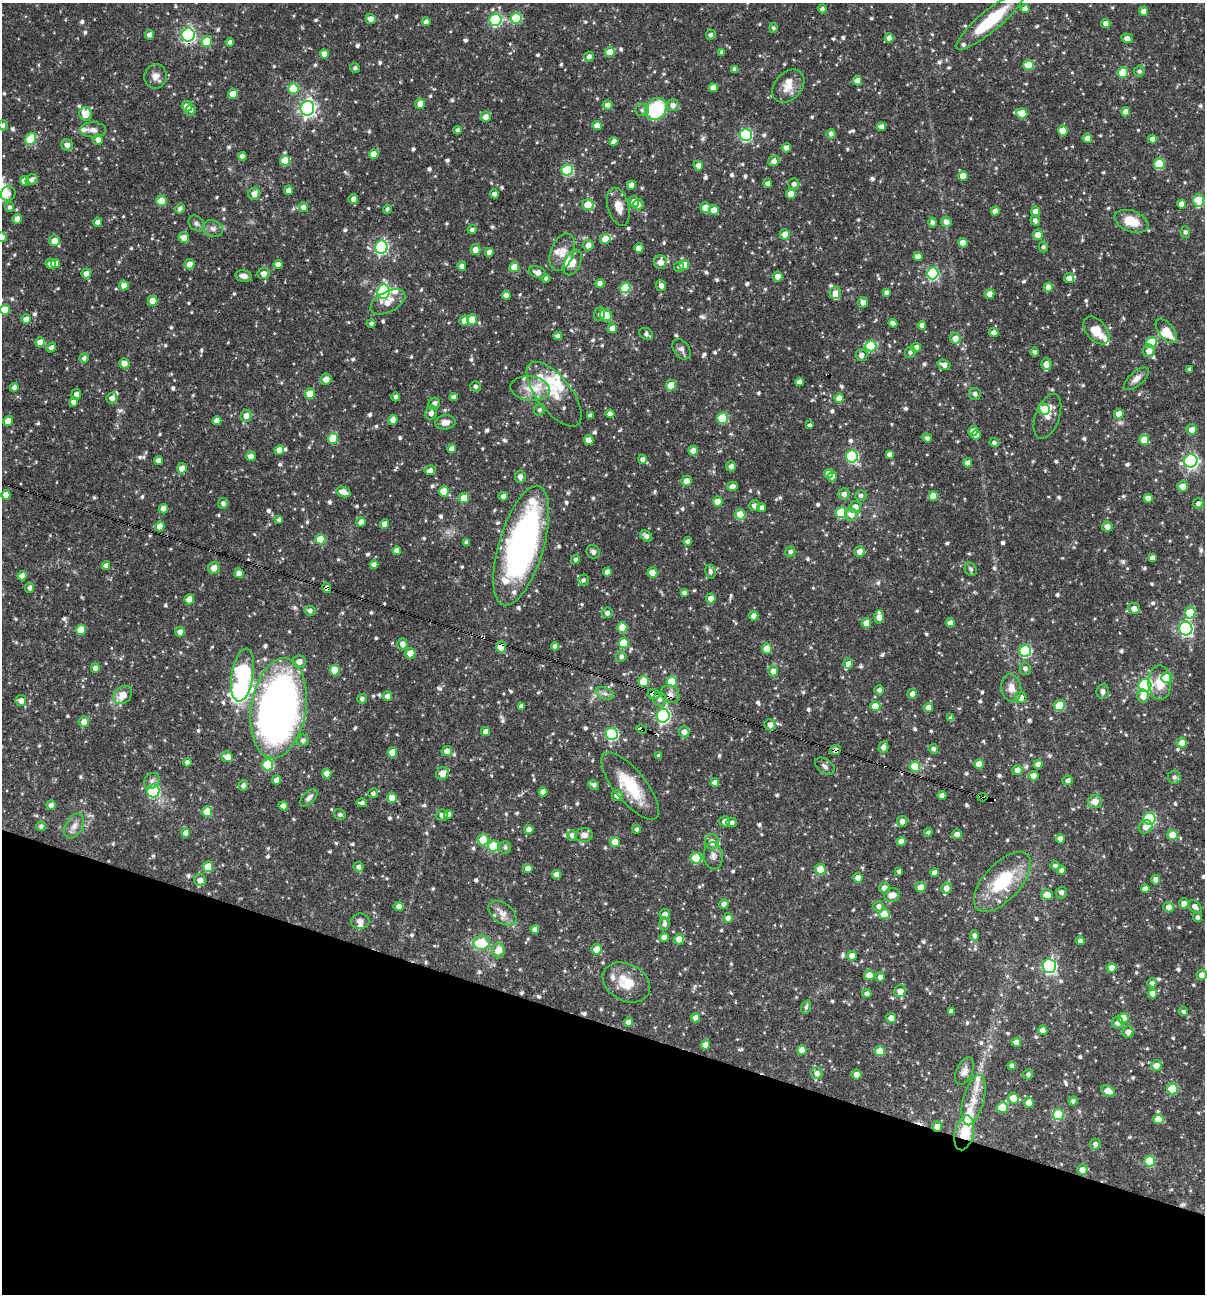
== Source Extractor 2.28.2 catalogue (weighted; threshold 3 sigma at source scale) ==
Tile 15 of 4 x 4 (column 3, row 4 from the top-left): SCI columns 2657-3859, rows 1-1292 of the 5187 x 5168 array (HDU 1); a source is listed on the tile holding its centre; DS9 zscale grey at full resolution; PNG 1207 x 1296 px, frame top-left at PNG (2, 3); each listed source drawn as its Kron ellipse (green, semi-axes under 4 px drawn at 4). Shown black and unused: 21% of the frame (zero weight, under 3 of 4 exposures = <1% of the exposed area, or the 3 px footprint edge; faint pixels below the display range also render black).
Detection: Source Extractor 2.28.2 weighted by HDU 2 'WHT'; one run over the whole footprint, this tile lists its part. Background 0.066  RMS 0.0035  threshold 0.0157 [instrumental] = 3 sigma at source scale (4.5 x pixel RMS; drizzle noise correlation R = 1.50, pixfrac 1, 0.05/0.05 arcsec/px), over >= 5 px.
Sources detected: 903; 1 inside a brighter object's white glare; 7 cosmic-ray / hot-pixel residue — neither listed nor drawn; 25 inside a brighter listed object's ellipse — not listed separately; of the other 870, all 500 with FLUX_AUTO >= 0.865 (the completeness limit of this list) listed and drawn (370 fainter detections not listed), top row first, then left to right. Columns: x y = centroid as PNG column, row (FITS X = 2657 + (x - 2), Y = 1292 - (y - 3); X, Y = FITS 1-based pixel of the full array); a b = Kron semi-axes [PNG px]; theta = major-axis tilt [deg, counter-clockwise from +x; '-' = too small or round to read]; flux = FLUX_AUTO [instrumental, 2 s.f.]
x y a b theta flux
822 9 4 4 - 1
1025 9 4 4 - 2.5
1144 11 4 4 - 1.9
516 18 5 5 - 18
371 19 5 5 - 2.3
496 20 6 6 - 38
990 21 43 10 40 20
426 22 4 4 - 1.7
1106 23 5 4 - 1.9
773 28 5 4 - 0.87
149 35 5 4 - 1.4
188 35 6 6 - 73
711 35 5 5 - 1.1
889 38 4 4 - 2.3
1127 38 5 5 - 2.2
207 42 5 5 - 11
230 42 4 4 - 1.3
610 52 5 5 - 5.6
722 52 4 3 - 1
324 54 4 4 - 2.6
589 57 5 5 - 1.4
1028 65 5 5 - 10
355 68 5 4 - 0.87
735 69 4 4 - 1.8
1139 71 5 5 - 1.1
1123 73 5 5 - 12
155 76 12 11 - 2.4
857 81 4 4 - 3.5
788 86 19 13 47 4.5
293 88 5 5 - 13
713 88 4 4 - 2.5
233 94 5 5 - 4.9
420 104 5 4 - 3.7
608 105 5 4 - 1.8
673 105 6 5 - 1.8
187 106 5 5 - 2.8
307 108 7 7 - 110
656 109 12 10 51 26
191 110 5 5 - 1
642 110 7 6 - 0.93
1126 112 4 4 - 2.3
1022 113 5 5 - 8.1
86 114 7 6 - 5.2
486 117 5 5 - 2.2
3 125 5 4 - 1.1
597 126 4 4 - 3.1
881 127 4 4 - 1.8
93 130 13 7 -2 2
457 130 4 4 - 0.89
1063 131 5 5 - 7.2
831 134 5 4 - 1.3
746 135 6 6 - 44
1087 138 5 4 - 2.4
31 139 6 5 - 12
1152 139 4 4 - 2.1
98 140 5 5 - 2.1
614 141 4 4 - 1.9
67 145 6 5 - 1.9
786 148 4 4 - 2.5
374 154 5 4 - 4.1
242 156 4 4 - 1.5
285 160 5 5 - 7.6
774 161 6 5 - 2.1
1159 164 5 5 - 16
698 165 5 4 - 1.8
567 170 5 5 - 25
963 176 5 4 - 4
32 179 6 5 - 1.7
24 181 4 4 - 2.5
768 183 4 4 - 1.7
794 184 5 5 - 1.4
631 185 4 4 - 2.4
289 190 4 4 - 2
8 194 8 7 - 1.2
254 194 6 5 - 2.7
494 194 4 4 - 1.2
791 194 5 4 - 3.9
353 199 5 5 - 1.8
1199 200 6 5 - 13
161 201 5 5 - 8.4
634 202 5 5 - 2.9
638 204 5 5 - 1.6
1181 204 4 4 - 2.4
588 205 6 5 - 6.2
9 207 5 4 - 1
303 207 5 5 - 1.5
618 207 19 10 -75 4
180 208 5 4 - 1.2
705 208 5 5 - 4.8
387 209 4 4 - 0.87
714 210 5 5 - 3.2
995 211 4 4 - 2.8
1035 211 4 4 - 2.4
17 219 5 4 - 2.3
1035 221 5 4 - 1.3
1131 221 18 10 -21 6.7
98 222 4 4 - 2.2
932 222 5 4 - 1.2
946 222 5 5 - 2.2
196 223 9 7 -44 1.2
213 228 10 8 -16 1.7
472 230 4 4 - 1.1
1185 232 6 5 - 0.88
785 234 5 5 - 3.5
1038 235 5 5 - 3.9
2 237 5 4 - 1.9
184 238 5 5 - 3.4
605 239 5 5 - 6.4
54 241 5 5 - 3.3
963 243 5 5 - 4.4
588 245 5 5 - 2.2
381 247 6 6 - 58
1043 247 5 4 - 0.87
639 248 4 4 - 3.2
475 250 5 5 - 2.5
489 252 4 4 - 2
562 252 19 11 69 4
918 256 4 4 - 2.3
573 262 14 8 66 2.7
660 262 7 6 - 3.1
56 263 4 4 - 2.3
51 264 5 5 - 2.8
190 264 5 5 - 2.8
278 264 4 4 - 2.2
684 265 5 5 - 5.5
462 266 4 4 - 2
514 267 5 5 - 6.5
679 267 5 5 - 0.97
537 272 9 5 -18 2.1
86 273 5 5 - 2.2
933 273 6 5 - 32
264 274 6 5 - 2.3
244 276 8 5 -11 1.8
777 276 5 5 - 2.5
546 278 4 4 - 0.96
1069 278 5 5 - 2.3
600 283 4 4 - 2.6
124 285 5 5 - 2.6
661 286 5 5 - 1.6
1048 287 4 4 - 2.4
625 288 5 5 - 14
384 292 7 6 - 49
887 292 4 4 - 1.2
835 293 6 5 - 2.3
990 294 5 4 - 2.3
506 295 4 4 - 2.2
153 301 5 5 - 5.5
388 302 19 10 28 4.2
863 302 5 5 - 1.5
5 310 5 5 - 7
599 314 7 5 72 1
606 315 6 5 - 8.8
26 319 5 5 - 2.2
464 320 5 4 - 2.6
472 320 5 5 - 8
371 323 4 4 - 0.9
893 323 4 4 - 2.1
922 325 4 4 - 1.7
612 328 5 4 - 3.1
1096 330 16 10 -50 6.2
1166 331 14 7 -51 5.7
993 332 5 4 - 1.7
646 334 7 5 -33 1.2
558 336 4 4 - 1.2
955 338 5 5 - 2.6
40 342 5 4 - 3.2
1152 342 5 5 - 15
871 346 5 5 - 18
51 347 5 4 - 1.4
916 347 4 4 - 2.6
681 349 11 7 -54 1.5
1149 351 6 5 - 2.5
910 352 5 5 - 1.1
1034 352 4 4 - 0.95
861 355 6 6 - 1.7
84 358 4 4 - 1.3
124 363 5 5 - 2.7
1046 364 5 5 - 3.1
944 365 6 5 - 2
1190 369 4 3 - 0.97
326 379 5 5 - 2.8
1136 379 15 7 40 2.2
800 382 4 4 - 1.9
671 385 5 5 - 6.4
475 386 5 5 - 1
14 387 4 4 - 1.5
530 388 19 12 -6 6.3
76 394 5 5 - 1.6
310 394 5 5 - 7.5
554 394 39 17 -52 9.9
975 394 6 5 - 1.1
395 397 4 4 - 1
454 397 4 4 - 1.5
112 398 5 5 - 1.8
839 398 5 4 - 2.3
74 402 4 4 - 2.5
434 404 6 5 - 1.7
1044 409 6 5 - 8.3
540 410 6 5 - 0.94
431 413 7 5 78 1.9
610 414 4 4 - 2.2
1119 414 5 4 - 3.7
246 416 6 5 - 2.3
590 416 4 4 - 1.3
1047 416 24 12 70 3.6
722 418 5 5 - 19
393 420 5 4 - 2.6
8 421 5 4 - 3.6
217 421 4 4 - 2.6
445 422 10 7 6 2.5
810 425 4 4 - 0.98
1191 430 5 5 - 2.6
973 431 5 4 - 2.9
976 435 4 4 - 2.7
333 438 5 5 - 11
927 438 5 4 - 1
589 440 5 4 - 2.9
1144 440 5 5 - 4.9
994 443 5 4 - 0.98
452 449 4 4 - 2.3
279 450 5 4 - 3.5
693 451 5 5 - 2.5
890 454 4 4 - 1.6
251 456 5 4 - 2.9
852 456 6 6 - 35
643 459 4 4 - 1.4
159 461 4 4 - 2
1191 461 6 6 - 77
968 463 4 4 - 2.2
731 466 5 5 - 1.7
182 468 5 5 - 3.2
430 470 5 5 - 1.6
829 473 4 4 - 2.5
520 476 6 5 - 1.5
832 477 5 4 - 2.2
686 481 5 5 - 2.3
732 486 5 4 - 1.7
1182 486 5 5 - 2.6
444 491 5 5 - 6.7
343 492 7 5 -20 3.3
844 494 5 5 - 1.6
6 495 5 4 - 2.2
861 495 5 5 - 1.1
503 496 5 4 - 1.8
933 496 5 4 - 3.6
464 498 5 5 - 6.2
1148 498 4 4 - 2.8
718 502 5 5 - 4.4
223 503 5 5 - 1.3
1198 503 5 5 - 1.4
755 506 5 5 - 2
761 507 4 4 - 1.6
855 507 6 5 - 2.3
163 509 5 4 - 2.9
841 513 5 5 - 20
740 514 5 5 - 7.1
851 514 6 6 - 3.1
279 520 4 3 - 0.87
361 522 5 4 - 2.2
385 524 4 4 - 2.6
160 526 5 4 - 3.4
1107 526 5 5 - 2.2
646 536 7 5 -40 1.5
320 539 5 5 - 7.2
687 541 4 4 - 1.2
467 542 4 4 - 1.3
521 546 62 22 73 130
397 551 4 4 - 2.2
859 551 5 5 - 2.5
593 552 7 6 - 1.1
790 552 5 5 - 1.1
1152 558 4 4 - 1.5
575 559 5 4 - 0.88
374 565 4 4 - 2.2
106 566 4 4 - 1.6
214 568 6 6 - 3.1
971 569 7 5 -62 1.2
607 572 4 4 - 2.2
653 572 5 5 - 5.3
710 572 7 5 -79 1.2
239 573 4 4 - 2.3
22 576 5 4 - 2.6
583 580 5 5 - 0.92
30 588 5 4 - 1.4
327 588 5 4 - 1.5
684 593 4 4 - 1.4
711 598 5 5 - 2.8
189 599 5 5 - 3.7
1134 608 6 5 - 2.4
310 611 5 5 - 1.2
607 613 5 5 - 1.4
1190 613 6 5 - 10
754 616 4 4 - 2.3
879 617 7 4 -89 3.3
866 623 5 5 - 4
950 623 4 4 - 2.5
622 627 5 5 - 7.1
1186 629 7 6 - 60
81 630 5 5 - 7.2
180 632 5 5 - 2.3
624 643 5 5 - 12
402 644 5 5 - 2.4
555 646 4 4 - 1.7
501 647 5 5 - 7.3
767 649 5 5 - 6.8
1025 651 6 6 - 36
410 653 5 5 - 6.3
621 657 5 5 - 1.1
299 661 6 6 - 2.5
848 664 5 5 - 1.5
95 668 5 4 - 2
1025 669 6 5 - 1.2
335 670 5 5 - 8
773 671 5 5 - 2.2
242 675 27 11 81 75
1167 678 5 5 - 8.8
644 682 5 5 - 9.1
672 682 5 5 - 10
1160 683 17 11 -88 6.2
1145 685 6 6 - 72
1011 688 14 10 -81 3
879 690 5 4 - 1.3
1103 691 7 6 - 1.2
605 693 9 5 -19 1.2
653 694 6 5 - 3.5
670 694 9 8 - 2
912 694 5 4 - 1.6
123 695 10 8 43 4.5
388 696 5 4 - 2.1
1143 696 6 6 - 2.7
1021 697 6 5 - 2.7
362 699 5 5 - 1
660 699 7 6 - 1.3
21 701 5 5 - 2.2
521 706 4 4 - 1.3
875 706 5 5 - 5.9
1059 706 6 5 - 12
279 708 50 27 81 230
928 708 5 4 - 2.3
663 716 7 6 - 73
951 718 4 4 - 1.3
84 722 5 5 - 2.5
770 725 6 5 - 2.4
641 729 5 3 - 3.2
486 732 4 4 - 2.6
684 732 5 5 - 2.3
612 734 6 6 - 39
303 740 6 5 - 1.3
1182 743 5 5 - 3.2
883 747 5 5 - 1.9
933 749 5 5 - 1.1
835 750 6 5 - 1.7
447 751 5 5 - 1.9
392 752 5 4 - 5.5
659 756 4 4 - 1
227 757 6 5 - 3.3
187 762 4 4 - 1.5
979 764 5 4 - 3.8
1038 764 4 4 - 2.3
268 765 5 5 - 19
825 766 11 7 -36 1.3
915 767 5 5 - 13
1017 770 5 5 - 2.7
327 773 5 5 - 2.3
442 773 6 6 - 3.4
1034 776 5 5 - 2.2
1174 777 6 6 - 1.2
277 780 4 4 - 2.6
1068 780 5 4 - 1.4
152 781 9 7 48 1.3
715 782 4 4 - 2.4
594 785 6 4 -29 1.3
243 786 5 4 - 1.3
630 786 41 15 -51 15
153 791 6 6 - 35
543 792 4 4 - 2.5
373 793 5 4 - 1
617 795 5 5 - 2
942 796 4 4 - 1.7
982 797 5 3 - 6
309 798 11 5 44 1.4
392 798 5 4 - 4.6
1095 802 7 6 - 3.2
362 803 5 4 - 1.2
51 805 5 4 - 2.6
283 806 5 4 - 2.3
207 812 5 5 - 9.6
340 814 6 5 - 0.98
448 814 4 4 - 2.1
442 815 6 5 - 1.4
1149 819 6 6 - 33
725 821 5 5 - 2.3
902 821 5 5 - 1.8
732 822 5 4 - 1.2
41 826 5 4 - 1.1
74 826 13 8 59 2.5
1146 827 7 6 - 2.4
529 829 4 4 - 2.3
637 829 4 4 - 0.97
928 832 4 4 - 0.94
186 833 4 4 - 2.7
957 834 5 5 - 2.1
572 835 5 4 - 1.6
584 835 8 7 - 2.2
1173 835 5 5 - 6.9
1060 839 5 4 - 1.8
483 840 6 5 - 6.3
901 841 4 4 - 2.5
615 842 5 5 - 5.4
712 842 7 7 - 2.5
493 846 5 5 - 17
505 847 6 5 - 0.98
713 856 13 9 -85 2.1
696 858 5 5 - 15
1055 866 5 4 - 1.1
208 867 5 5 - 8.5
358 867 5 5 - 1.3
528 868 4 4 - 2.6
820 869 5 5 - 6.2
1061 870 4 4 - 1.2
899 871 4 3 - 0.87
935 873 4 4 - 1.8
556 874 4 4 - 2.3
858 878 5 4 - 2.3
200 880 6 6 - 2.2
1156 880 5 4 - 2.2
1002 882 37 18 47 20
921 887 5 5 - 3.2
884 888 5 5 - 2.3
946 888 5 5 - 2.5
1145 889 4 4 - 2.1
1061 892 6 5 - 1.2
892 895 8 6 19 2.7
1047 895 6 5 - 3.4
1184 903 5 5 - 1.8
724 904 5 4 - 1.5
399 906 5 4 - 2.3
879 906 5 5 - 1.3
1169 907 5 5 - 2
1195 907 7 5 -43 1.7
502 913 16 9 -37 3
665 914 5 5 - 2.2
884 914 5 5 - 6.1
1197 917 5 4 - 1
728 918 5 5 - 1.5
360 921 9 7 9 1.7
664 924 6 5 - 1.3
535 929 4 4 - 2
975 935 5 4 - 1.2
664 937 5 4 - 2.4
679 939 5 5 - 3.5
1080 941 4 4 - 0.98
481 943 8 7 - 12
596 949 5 5 - 4
498 950 7 6 - 4.4
852 956 5 4 - 2.2
1049 966 7 6 - 71
1111 968 5 5 - 2.5
869 975 5 5 - 5
1202 975 5 5 - 2
880 977 4 4 - 1.5
626 982 25 18 -28 8.8
1152 983 4 4 - 1.1
900 991 6 6 - 2.7
1152 993 5 5 - 2.5
867 994 4 4 - 1.5
806 1007 7 5 72 0.96
951 1011 4 4 - 1.4
1183 1011 5 4 - 0.88
695 1018 4 4 - 2.4
891 1018 5 5 - 2.8
1123 1018 5 5 - 8.5
629 1022 5 4 - 2.4
1118 1023 6 5 - 1.7
1043 1030 4 4 - 3.2
1128 1032 6 5 - 2.2
1016 1042 5 4 - 2.4
705 1045 5 4 - 3.2
802 1050 5 4 - 4
880 1051 5 5 - 9.2
1156 1065 5 5 - 2.9
1012 1066 4 4 - 1.1
964 1071 14 8 65 1.9
817 1073 6 5 - 1.7
857 1074 5 5 - 2.4
1028 1074 5 5 - 1.1
1172 1089 5 5 - 13
1108 1091 7 5 -26 5.2
1013 1098 5 5 - 4.4
974 1100 26 10 75 5.9
1073 1101 4 4 - 0.98
1029 1103 5 5 - 3.3
1002 1107 5 5 - 8.5
1058 1114 5 5 - 17
1158 1119 5 5 - 6.4
937 1127 5 5 - 2.5
964 1133 18 9 77 13
1095 1144 5 5 - 1.4
1150 1161 5 5 - 16
1082 1170 5 5 - 2.5
Overlapping masked pixels (flux is a lower limit): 12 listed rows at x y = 188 35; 521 546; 327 588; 501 647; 644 682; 653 694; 670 694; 641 729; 835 750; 982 797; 937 1127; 964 1133
Isophote crosses this tile's border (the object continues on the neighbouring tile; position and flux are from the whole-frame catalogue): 3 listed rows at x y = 3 125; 2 237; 5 310